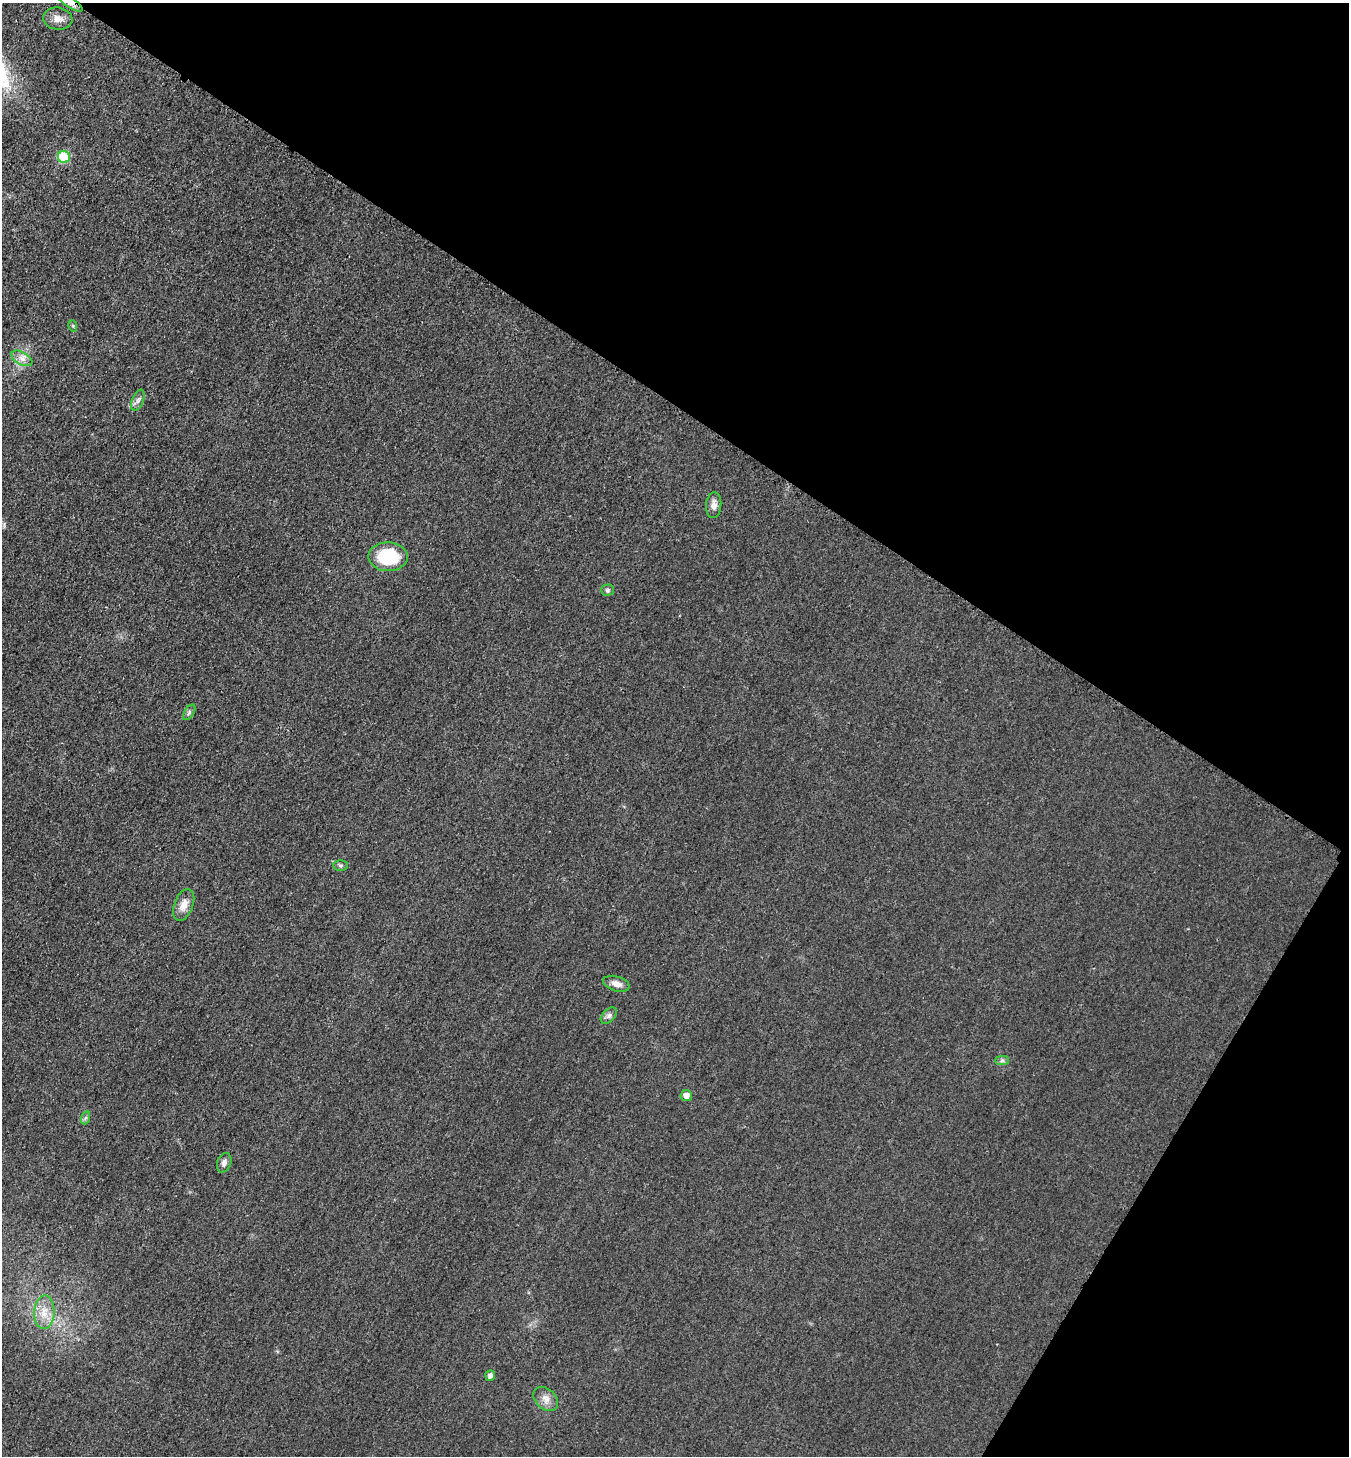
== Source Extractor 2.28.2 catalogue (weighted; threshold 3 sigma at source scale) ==
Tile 8 of 4 x 4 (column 4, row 2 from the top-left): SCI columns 4430-5776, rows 3108-4561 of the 6023 x 6034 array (HDU 1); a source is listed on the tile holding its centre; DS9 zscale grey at full resolution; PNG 1351 x 1458 px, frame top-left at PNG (2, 3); each listed source drawn as its Kron ellipse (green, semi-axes under 4 px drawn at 4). Shown black and unused: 34% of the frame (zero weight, under 3 of 4 exposures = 2% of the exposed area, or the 3 px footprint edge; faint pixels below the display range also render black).
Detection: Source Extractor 2.28.2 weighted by HDU 2 'WHT'; one run over the whole footprint, this tile lists its part. Background 0.0262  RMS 0.0062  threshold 0.0281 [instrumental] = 3 sigma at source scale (4.5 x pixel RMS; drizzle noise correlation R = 1.50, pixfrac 1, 0.05/0.05 arcsec/px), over >= 5 px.
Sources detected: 21; all 21 listed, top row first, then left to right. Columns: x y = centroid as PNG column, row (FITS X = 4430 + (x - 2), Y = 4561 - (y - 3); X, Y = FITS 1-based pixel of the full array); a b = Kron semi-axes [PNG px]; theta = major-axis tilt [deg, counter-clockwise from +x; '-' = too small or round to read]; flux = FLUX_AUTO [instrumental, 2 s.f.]
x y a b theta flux
70 3 14 5 -34 3.2
58 19 14 11 -7 5
64 157 6 6 - 28
73 326 6 3 -73 0.68
22 358 11 6 -29 3.4
138 400 11 5 68 2.3
714 505 13 7 87 3.5
388 557 19 14 -1 31
607 590 6 5 - 1.2
189 712 9 4 57 1.4
340 866 7 5 -3 1.2
184 905 17 9 69 5.7
616 984 14 7 -17 4.3
609 1016 10 6 46 2.1
1002 1061 7 4 0 1.3
686 1095 5 5 - 4.3
85 1118 7 4 70 1.2
224 1163 10 7 70 2.4
44 1312 17 10 88 8.6
490 1376 5 4 - 2.3
546 1399 14 10 -43 4.8
Overlapping masked pixels (flux is a lower limit): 1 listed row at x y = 70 3
Isophote crosses this tile's border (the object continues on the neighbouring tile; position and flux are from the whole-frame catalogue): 1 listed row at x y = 70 3